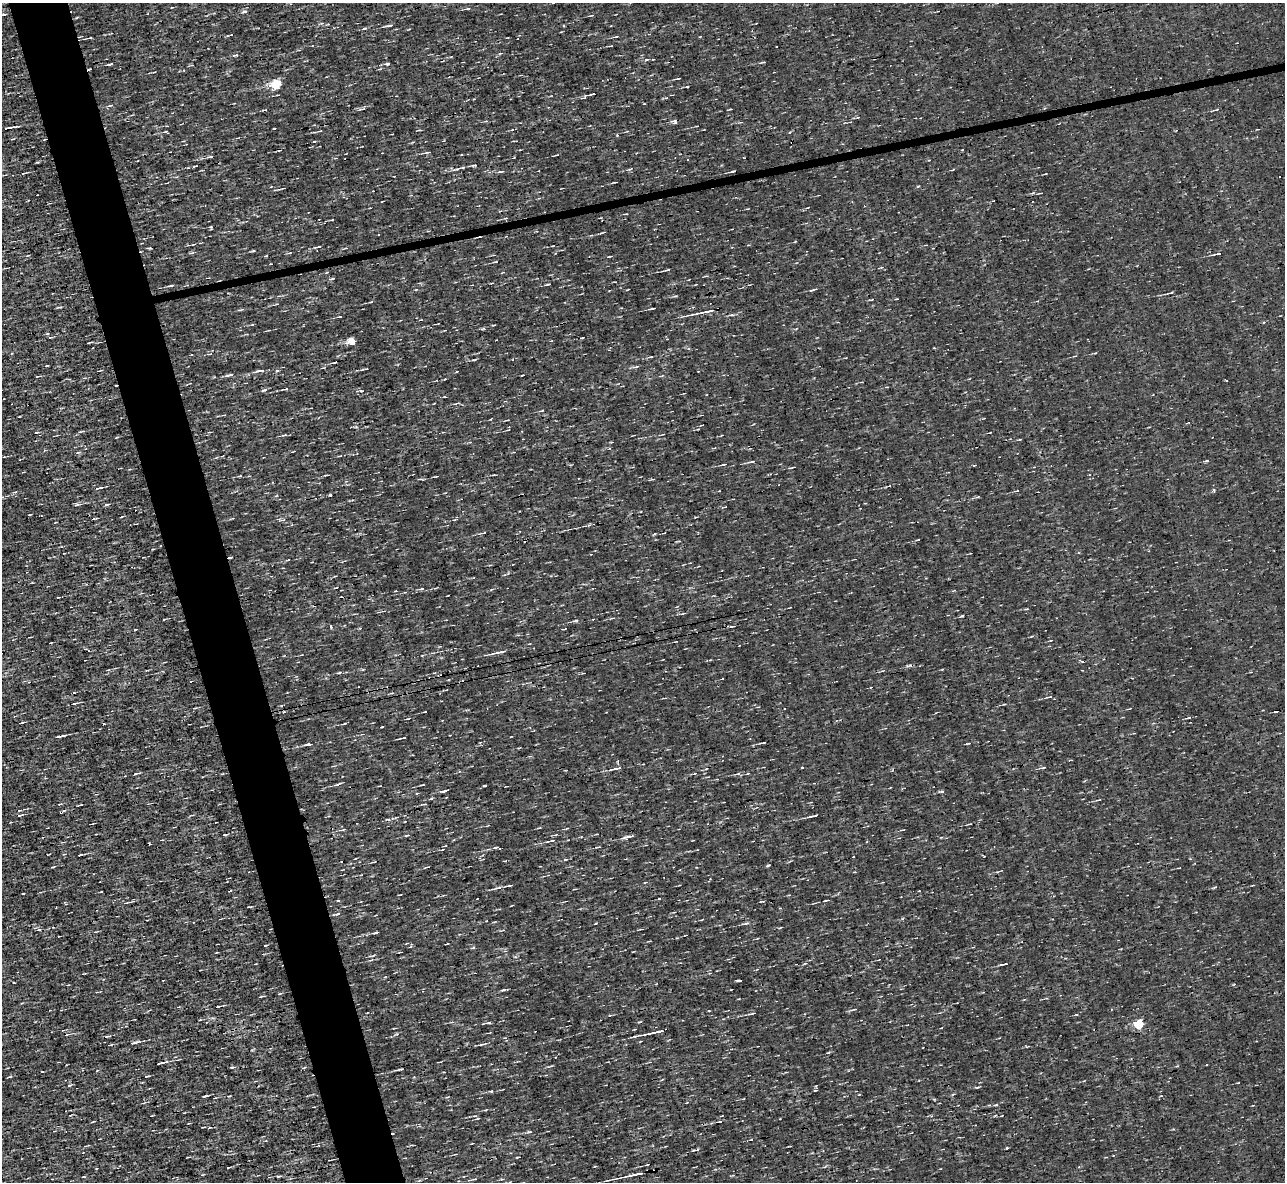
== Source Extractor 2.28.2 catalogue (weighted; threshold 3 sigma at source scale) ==
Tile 11 of 4 x 4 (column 3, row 3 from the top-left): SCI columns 2569-3851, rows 1326-2505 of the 5135 x 5132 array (HDU 1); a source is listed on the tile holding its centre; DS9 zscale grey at full resolution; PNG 1287 x 1184 px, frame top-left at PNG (2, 3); no overlay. Shown black and unused: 5% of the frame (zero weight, under 3 of 4 exposures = <1% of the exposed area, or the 3 px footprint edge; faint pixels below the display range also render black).
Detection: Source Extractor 2.28.2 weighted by HDU 2 'WHT'; one run over the whole footprint, this tile lists its part. Background 0.00167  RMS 0.043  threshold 0.195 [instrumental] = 3 sigma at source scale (4.5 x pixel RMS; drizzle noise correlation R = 1.50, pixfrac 1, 0.05/0.05 arcsec/px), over >= 5 px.
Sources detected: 228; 11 cosmic-ray / hot-pixel residue — not listed; the other 217 listed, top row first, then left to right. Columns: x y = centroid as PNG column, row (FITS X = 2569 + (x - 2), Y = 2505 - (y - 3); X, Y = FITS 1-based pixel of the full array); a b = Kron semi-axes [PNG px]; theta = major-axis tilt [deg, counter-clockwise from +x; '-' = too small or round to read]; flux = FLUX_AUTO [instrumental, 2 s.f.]
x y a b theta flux
468 9 6 3 9 5.8
244 12 8 3 4 7.6
4 14 5 3 - 5.5
591 16 7 2 15 4.1
322 23 6 3 16 5.8
389 25 8 3 10 9.7
564 26 3 2 - 3.5
364 28 6 4 18 6.5
616 37 7 3 9 6.4
90 38 5 2 - 5.5
500 54 5 3 - 4.7
236 55 6 3 0 5.8
110 64 7 2 12 8.2
387 64 6 4 1 8.4
89 69 3 2 - 4.6
380 69 5 3 - 4.2
678 78 6 2 11 5.2
277 84 6 5 - 300
687 87 4 2 - 3.4
590 95 18 4 19 15
110 106 6 3 21 6
362 109 12 3 7 8.9
730 109 3 2 - 4.1
1217 109 5 3 - 4.1
264 110 5 2 - 4.8
674 121 8 5 2 11
167 126 3 3 - 3.2
8 128 12 3 12 20
320 131 4 3 - 4.4
13 139 5 2 - 3.6
428 152 8 4 13 7.4
557 155 5 2 - 4.3
210 156 7 3 5 7.5
463 167 7 4 16 7.8
501 171 7 3 6 8.3
539 171 2 2 - 3.3
733 171 6 2 13 7.1
24 173 3 2 - 4.3
1045 174 4 2 - 3
615 182 4 2 - 4.1
373 191 2 2 - 2.3
1041 193 4 2 - 3.2
807 208 5 3 - 3.3
506 218 4 3 - 4.5
332 220 3 2 - 3.2
319 247 5 3 - 4.8
253 251 4 3 - 4.8
191 253 6 4 17 5.5
289 253 5 3 - 4.5
1217 254 10 2 13 9.7
266 256 5 3 - 3.3
610 256 7 2 7 5.2
495 262 4 3 - 3.7
667 270 6 3 11 7.7
332 279 8 2 21 5.2
548 284 5 3 - 5
171 285 7 3 14 8.1
814 289 10 3 17 7.7
1170 293 10 2 8 6.3
371 302 4 2 - 3.5
652 308 8 2 6 6.4
705 312 28 3 12 44
339 317 6 2 6 4.8
252 324 4 3 - 4.1
493 325 3 2 - 3.8
352 341 5 5 - 89
90 342 6 2 15 4.1
651 357 6 3 14 5.1
474 360 6 3 9 5.2
334 363 6 2 8 6.9
366 369 3 2 - 2.9
260 371 15 4 10 18
229 375 14 4 13 11
38 376 7 2 15 4
1226 380 3 2 - 4.8
285 389 10 4 11 7.9
264 390 8 4 18 9.1
361 391 4 3 - 4.1
444 397 5 3 - 3.8
542 410 4 3 - 3.5
224 415 3 3 - 3.1
508 430 5 3 - 3.8
284 435 7 4 10 7.5
117 437 5 3 - 3.4
78 452 6 4 2 5.7
340 456 7 3 12 4.8
1207 461 3 3 - 25
752 462 10 4 12 12
723 464 8 3 14 6.7
792 467 7 2 15 5.4
326 475 5 2 - 4.6
239 476 4 3 - 4.1
889 486 4 2 - 4.1
99 488 10 3 12 10
1214 490 4 3 - 6.5
1017 491 5 3 - 4.4
76 505 7 4 17 9.4
107 505 7 3 22 6.2
30 515 3 2 - 3.6
282 520 12 3 7 8.6
589 525 7 3 8 6.3
484 533 7 3 9 6.2
918 540 4 2 - 4
153 549 3 2 - 3
230 557 5 2 - 8
422 588 4 3 - 10
962 616 5 3 - 5
575 621 7 4 5 7.5
331 626 3 3 - 18
360 628 4 3 - 3.9
135 629 3 2 - 3.3
500 652 19 4 12 25
108 670 4 2 - 4
339 673 7 3 4 6.4
392 693 5 4 - 5.2
1049 697 8 3 9 6.5
74 703 7 3 18 9.6
424 712 3 2 - 3
1189 718 6 3 10 4.7
21 723 6 2 14 5.2
344 724 7 2 15 5.2
382 727 3 3 - 8
59 736 8 3 12 13
402 738 9 2 13 7.4
763 743 8 2 8 5.6
308 744 9 3 5 10
802 767 3 2 - 3.7
1044 767 7 3 19 4.9
618 768 10 4 16 13
136 774 7 2 13 8.2
738 774 8 4 9 8.1
337 784 11 3 19 8.4
422 785 5 2 - 4.2
484 786 4 2 - 3.3
445 791 9 3 16 11
941 791 6 4 6 7.3
1098 800 7 2 10 4.9
424 804 6 3 12 5.2
19 810 6 3 10 5.3
20 815 8 2 11 8.5
813 816 13 3 13 12
388 819 8 3 -13 5.6
970 824 5 2 - 3.4
539 828 5 3 - 3.6
344 829 6 3 19 4.5
903 830 5 2 - 3.4
224 834 3 3 - 9.9
407 835 7 2 7 4.7
629 837 14 4 13 18
551 841 14 4 14 13
599 847 4 4 - 4.7
497 848 9 4 -9 9.6
442 849 4 2 - 3.5
80 855 4 2 - 6.1
374 862 5 2 - 3.5
769 865 4 3 - 6.8
52 867 4 3 - 4.7
1179 868 4 2 - 3
361 875 4 2 - 3
645 882 5 3 - 3.4
509 885 8 2 8 8.1
498 888 11 3 10 11
101 892 3 2 - 2.8
23 894 3 2 - 3.2
659 899 3 2 - 4.7
827 900 5 2 - 5.6
763 901 5 3 - 4.4
125 903 7 4 7 6.7
249 907 4 2 - 4.3
338 914 6 4 26 7.5
903 918 5 3 - 4.2
747 923 9 4 15 10
595 924 3 2 - 3
95 932 4 3 - 3.4
376 932 5 3 - 7.1
266 945 3 2 - 4.1
473 948 6 3 19 4.5
371 956 8 2 9 6.1
1004 964 8 3 10 9.3
738 980 5 2 - 5.8
503 990 8 3 19 6.9
279 994 5 3 - 3.7
261 996 5 3 - 4.1
218 1007 4 2 - 3.6
854 1009 7 3 19 5.3
751 1014 8 2 10 6.7
200 1020 3 2 - 3.9
489 1023 7 3 9 6
1139 1023 5 5 - 240
655 1032 23 3 12 37
67 1034 5 3 - 4.1
107 1036 7 3 9 5.1
134 1043 8 3 15 9.2
110 1045 4 2 - 4.9
828 1053 5 3 - 4.1
162 1063 12 3 14 16
233 1067 5 3 - 6.1
303 1068 5 2 - 4.3
401 1069 7 3 -3 5.9
147 1076 4 2 - 4.6
977 1087 5 3 - 4.8
815 1090 4 3 - 6.4
491 1091 4 3 - 5
204 1096 5 3 - 7.1
229 1096 4 2 - 3.6
215 1098 4 2 - 3.2
477 1118 6 2 12 4.9
93 1122 5 2 - 4.5
529 1132 8 3 -1 6.6
1006 1148 5 3 - 4.1
696 1150 10 2 11 7.6
647 1165 3 2 - 3.1
96 1168 3 2 - 3.1
635 1174 22 3 12 37
202 1175 5 3 - 3.6
83 1177 4 2 - 4
474 1179 7 3 6 5.7
Overlapping masked pixels (flux is a lower limit): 4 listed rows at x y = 89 69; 8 128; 230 557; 635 1174
Unlisted compact peaks at least as high as the median listed source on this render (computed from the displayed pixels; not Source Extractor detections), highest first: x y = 996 1105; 918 186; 816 1086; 617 135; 474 165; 397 1034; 522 375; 676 296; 39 930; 515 957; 514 157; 363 669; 60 307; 1173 1129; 942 669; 416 290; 47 366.